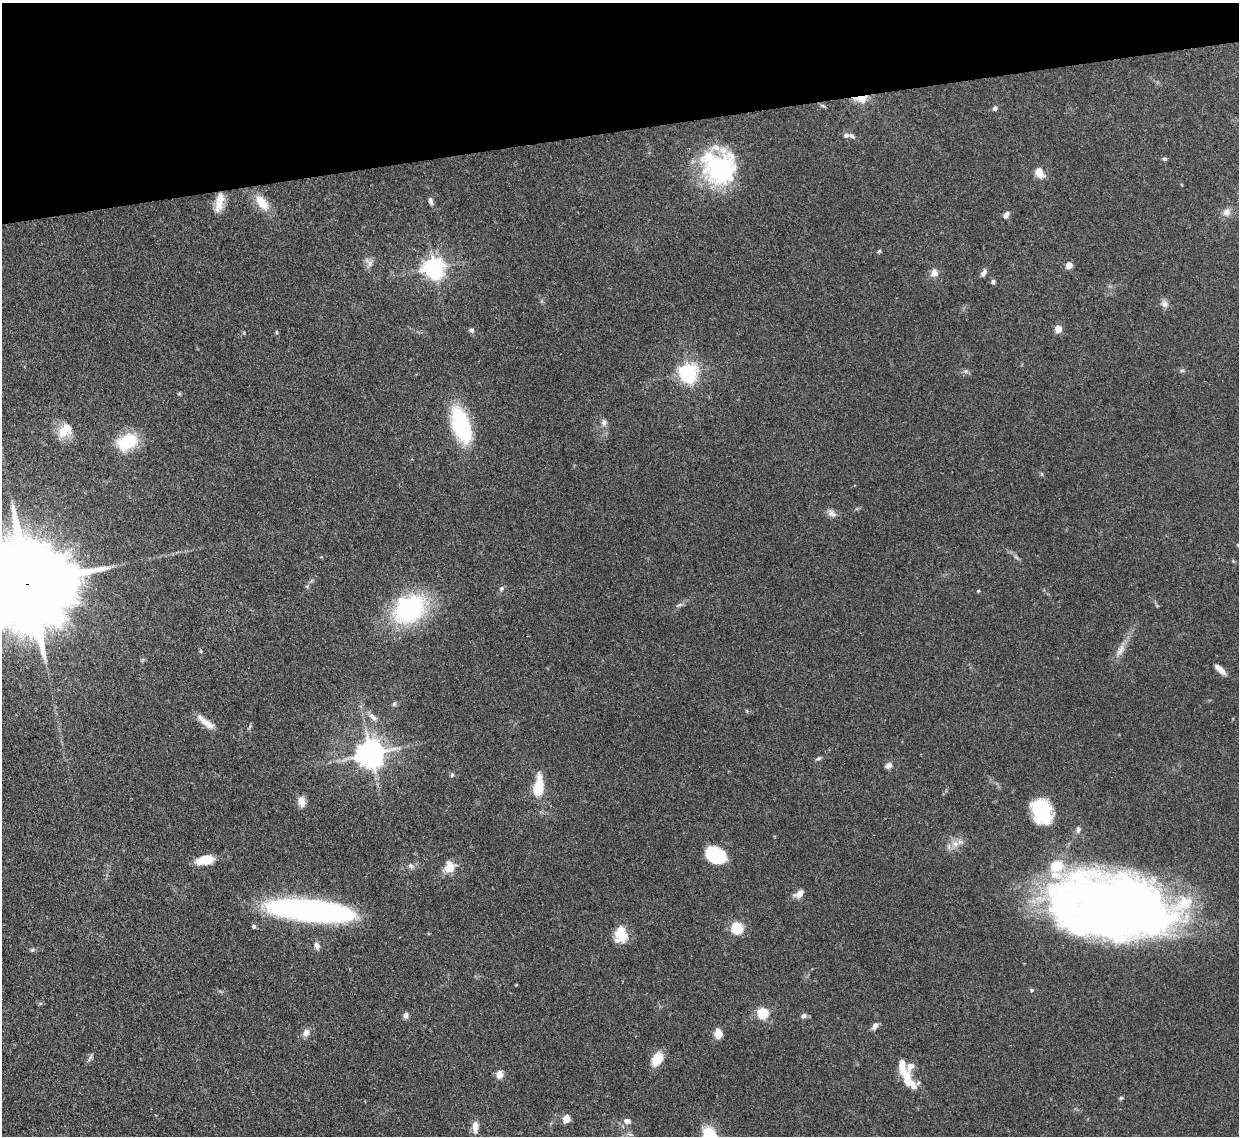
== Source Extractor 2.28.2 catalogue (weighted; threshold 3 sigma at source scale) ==
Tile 3 of 4 x 4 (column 3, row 1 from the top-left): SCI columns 2558-3794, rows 3619-4752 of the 5110 x 5091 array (HDU 1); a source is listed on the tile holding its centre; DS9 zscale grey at full resolution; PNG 1241 x 1138 px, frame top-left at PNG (2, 3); no overlay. Shown black and unused: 11% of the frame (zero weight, under 3 of 4 exposures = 9% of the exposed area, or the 3 px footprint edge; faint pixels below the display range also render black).
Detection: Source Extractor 2.28.2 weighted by HDU 2 'WHT'; one run over the whole footprint, this tile lists its part. Background 0.146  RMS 0.0052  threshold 0.0234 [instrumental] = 3 sigma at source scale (4.5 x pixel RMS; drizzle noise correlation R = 1.50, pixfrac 1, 0.05/0.05 arcsec/px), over >= 5 px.
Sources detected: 97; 3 inside a brighter object's white glare — not listed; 9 inside a brighter listed object's ellipse — not listed separately; the other 85 listed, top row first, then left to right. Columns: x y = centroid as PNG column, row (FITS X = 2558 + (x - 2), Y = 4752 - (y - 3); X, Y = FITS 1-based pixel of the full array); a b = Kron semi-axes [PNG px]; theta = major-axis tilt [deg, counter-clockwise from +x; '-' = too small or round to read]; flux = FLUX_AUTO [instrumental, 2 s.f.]
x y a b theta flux
861 98 14 7 2 10
823 106 8 3 -19 0.88
995 108 6 6 - 1.2
846 135 7 6 - 1.5
1165 159 5 5 - 1
719 167 41 35 -61 64
1039 173 13 9 -60 5.4
220 199 18 13 84 6.8
431 201 9 5 -75 1.5
262 202 22 11 -50 9.8
1226 212 10 9 - 3.3
1006 215 9 6 53 2.2
879 251 5 4 - 0.68
370 263 10 6 71 2.3
1069 265 5 4 - 8.2
434 268 7 7 - 340
984 272 10 6 69 1.9
934 273 10 9 - 3.2
993 282 6 5 - 1.1
1165 304 11 9 -56 2.4
1058 328 5 4 - 12
471 330 7 7 - 1.3
276 332 5 3 - 0.55
1182 370 6 4 0 0.82
966 371 6 4 71 0.91
689 372 7 6 - 240
179 393 6 4 1 0.59
604 423 9 8 - 2.1
461 425 29 13 -72 62
65 430 21 15 43 9
127 442 25 17 26 20
1041 474 6 4 -89 0.65
832 513 14 8 -40 2.7
1238 545 5 4 - 0.63
1016 557 8 4 -44 1.1
27 584 42 20 8 16000
501 588 7 6 - 1.1
978 591 4 4 - 0.56
679 605 8 3 19 1.1
410 610 29 20 39 79
1120 650 19 8 61 4.8
201 651 5 3 - 0.62
1220 669 14 5 -42 3.9
394 704 7 5 63 0.95
747 711 6 3 -71 0.53
373 717 15 7 -35 3.4
205 722 25 7 -39 6.2
371 753 8 8 - 760
818 758 8 5 18 1
888 765 9 7 33 2.1
452 775 6 5 - 0.78
538 789 14 7 85 23
302 801 12 8 -82 4.2
1042 811 26 18 -66 30
1078 830 9 6 81 1.5
955 844 10 8 10 3.8
716 855 20 14 -24 29
204 860 18 9 11 11
411 866 8 7 - 1.7
449 867 14 12 49 7.6
799 894 13 8 32 3.7
1119 908 111 59 -12 520
311 910 76 17 -6 170
254 926 6 5 - 0.98
737 928 12 11 - 13
621 935 19 14 -89 9.9
317 946 9 7 -64 2.3
32 950 6 4 42 0.8
516 985 4 3 - 0.37
1032 990 5 4 - 0.61
763 1013 5 5 - 51
406 1016 8 6 67 1.8
804 1016 7 6 - 1.6
875 1026 12 6 56 2.1
306 1033 10 8 54 3.1
718 1034 6 5 - 18
90 1057 13 4 63 1.4
657 1059 15 10 53 9.4
905 1073 31 11 -66 11
499 1074 8 7 - 4.2
1121 1098 6 4 43 0.7
566 1119 9 8 - 3.7
627 1121 10 7 -19 2.5
475 1127 15 7 -90 4.1
709 1135 19 14 -65 18
Overlapping masked pixels (flux is a lower limit): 3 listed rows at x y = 861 98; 27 584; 371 753
Isophote crosses this tile's border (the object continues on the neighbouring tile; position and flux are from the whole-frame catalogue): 4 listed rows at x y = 1238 545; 27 584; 1119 908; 709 1135